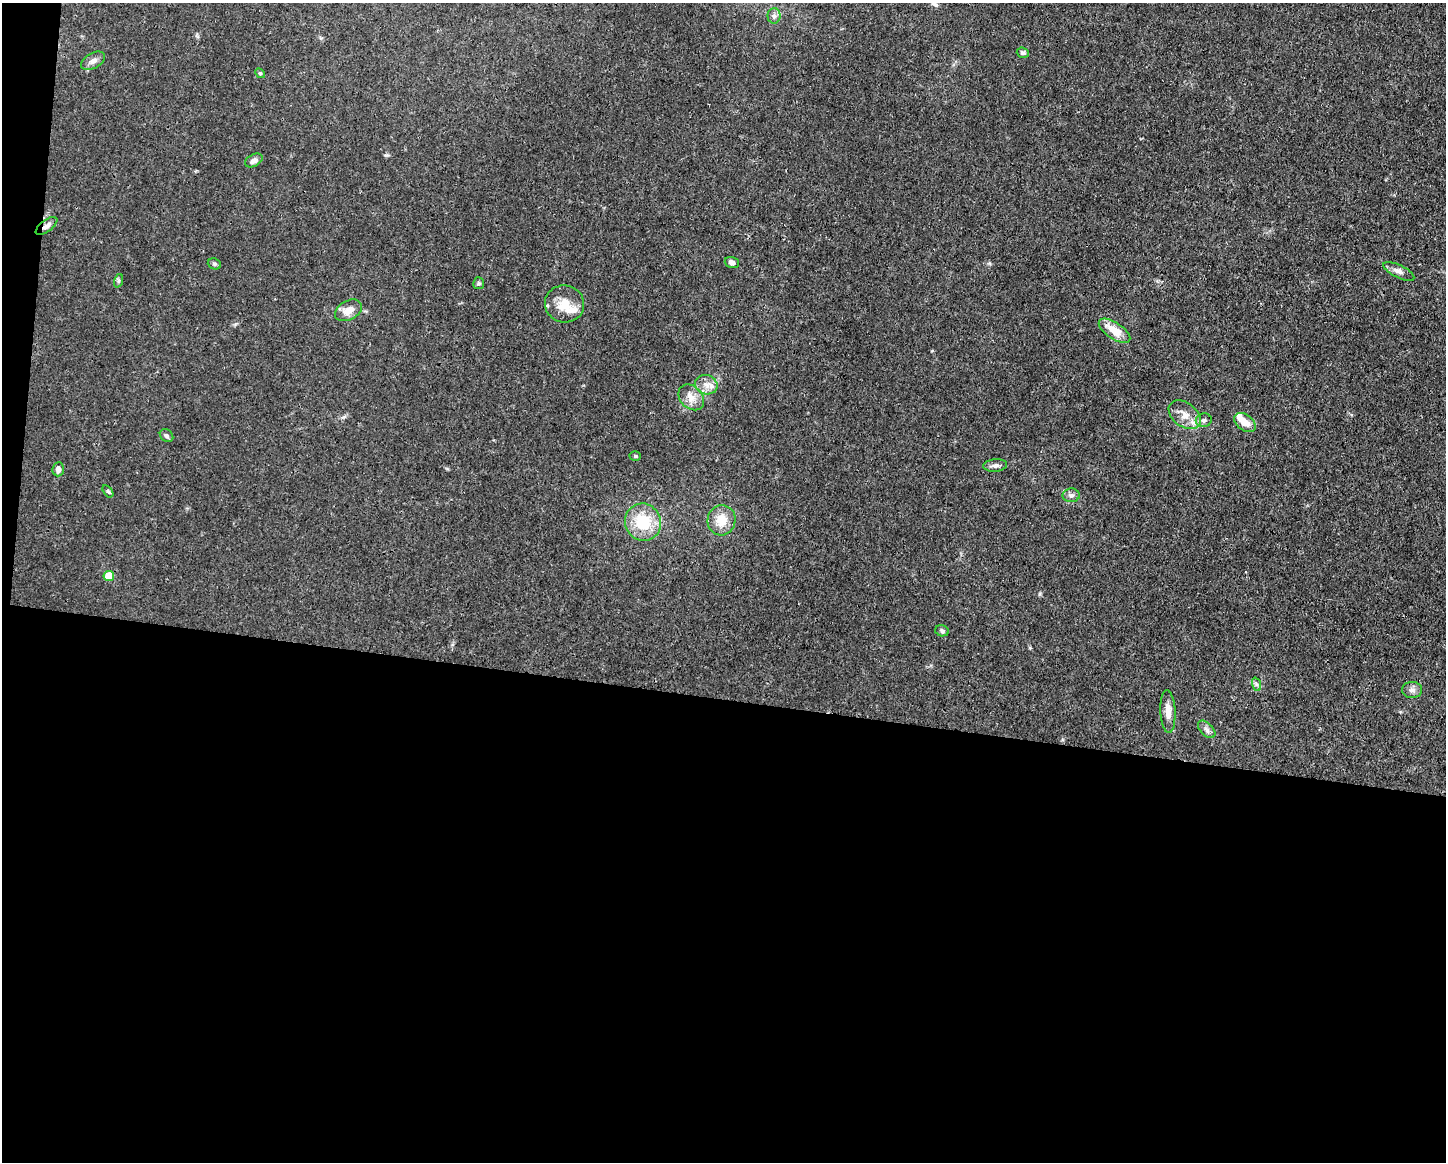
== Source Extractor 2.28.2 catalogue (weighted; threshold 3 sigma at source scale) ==
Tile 10 of 3 x 4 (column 1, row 4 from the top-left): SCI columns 112-1555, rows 1-1160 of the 4666 x 4638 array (HDU 1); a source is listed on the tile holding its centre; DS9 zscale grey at full resolution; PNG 1448 x 1164 px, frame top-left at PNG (2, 3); each listed source drawn as its Kron ellipse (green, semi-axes under 4 px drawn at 4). Shown black and unused: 41% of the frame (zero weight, under 3 of 4 exposures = <1% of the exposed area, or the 3 px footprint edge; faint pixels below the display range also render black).
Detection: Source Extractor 2.28.2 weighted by HDU 2 'WHT'; one run over the whole footprint, this tile lists its part. Background 0.0154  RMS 0.0025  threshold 0.0113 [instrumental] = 3 sigma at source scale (4.5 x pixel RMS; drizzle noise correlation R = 1.50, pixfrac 1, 0.05/0.05 arcsec/px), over >= 5 px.
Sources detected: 38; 1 inside a brighter object's white glare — neither listed nor drawn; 4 inside a brighter listed object's ellipse — not listed separately; the other 33 listed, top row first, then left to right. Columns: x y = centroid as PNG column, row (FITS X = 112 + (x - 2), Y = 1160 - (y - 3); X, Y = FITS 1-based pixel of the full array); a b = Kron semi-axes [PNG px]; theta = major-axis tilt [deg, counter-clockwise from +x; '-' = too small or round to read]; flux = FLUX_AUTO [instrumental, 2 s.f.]
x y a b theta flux
774 16 8 6 89 0.81
1023 53 6 5 - 0.58
93 61 13 7 30 1.5
260 73 5 4 - 0.31
254 160 9 6 28 1.1
46 226 12 6 35 1.2
732 262 7 5 -18 1.1
214 264 7 5 -21 0.48
1399 271 17 6 -26 1.4
118 281 7 4 71 0.45
479 283 6 5 - 0.42
564 304 20 18 -12 5
348 310 14 9 29 3
1114 331 18 8 -34 4.6
706 385 11 9 -20 2
691 397 14 11 -44 2.6
1185 415 18 12 -36 3
1204 420 8 7 - 0.87
1245 423 12 7 -37 2.7
166 436 7 6 - 0.65
635 456 5 4 - 0.37
995 465 12 6 5 1.1
58 469 7 6 - 1.1
108 491 7 4 -54 0.38
1071 495 8 7 - 1
721 520 15 14 - 4.1
643 522 19 18 - 10
109 576 5 5 - 5.7
942 631 7 5 -14 0.6
1256 684 7 4 -71 0.56
1412 690 10 8 2 1.2
1168 712 21 7 -87 2.6
1207 729 10 6 -46 1
Overlapping masked pixels (flux is a lower limit): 1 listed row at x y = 46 226